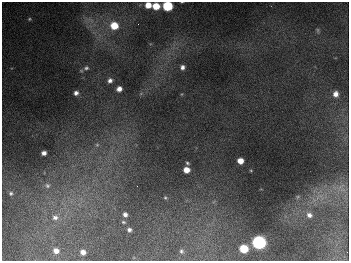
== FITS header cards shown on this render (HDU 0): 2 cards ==
NAXIS1  =                  347
NAXIS2  =                  259

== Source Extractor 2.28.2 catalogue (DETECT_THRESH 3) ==
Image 347 x 259 px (HDU 0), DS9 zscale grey, 1 PNG px = 1 image px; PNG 351 x 263 px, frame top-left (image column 1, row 259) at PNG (2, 2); no overlay
Background 678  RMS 50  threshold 149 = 3 sigma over >= 5 px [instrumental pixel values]
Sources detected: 34; all 34 listed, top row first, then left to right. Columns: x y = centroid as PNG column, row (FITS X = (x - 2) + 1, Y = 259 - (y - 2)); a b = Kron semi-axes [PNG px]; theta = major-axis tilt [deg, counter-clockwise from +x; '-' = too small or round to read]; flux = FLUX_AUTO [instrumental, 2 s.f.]
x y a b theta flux
148 5 5 5 - 4.1e+04
156 6 6 5 - 6.4e+04
167 6 6 6 - 2.6e+05
29 19 5 4 - 4.7e+03
138 24 2 2 - 2.3e+03
114 26 7 6 - 7.9e+04
318 30 8 4 -82 5.4e+03
182 67 5 4 - 1.2e+04
86 68 8 6 18 1.0e+04
110 80 5 5 - 1.3e+04
119 89 5 5 - 2.1e+04
76 93 5 5 - 1.3e+04
335 94 7 6 - 2.1e+04
97 145 6 5 - 6.7e+03
44 153 5 4 - 1.5e+04
240 161 5 5 - 3.6e+04
187 163 5 3 - 5.0e+03
186 170 5 5 - 3.8e+04
47 186 8 7 - 1.2e+04
341 186 14 5 37 1.8e+04
11 193 6 5 - 6.6e+03
320 196 7 4 16 1.2e+04
298 197 6 4 46 4.2e+03
165 198 5 4 - 4.2e+03
125 214 5 4 - 1.2e+04
309 215 8 7 - 1.6e+04
55 217 9 8 - 1.8e+04
123 222 6 4 -26 4.2e+03
129 230 4 4 - 9.2e+03
259 242 7 6 - 1.1e+06
244 249 6 6 - 1.2e+05
56 251 5 4 - 1.9e+04
181 251 5 4 - 5.6e+03
83 252 5 4 - 1.9e+04
At the frame edge (FLAGS 8, measured only in part): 1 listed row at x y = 167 6